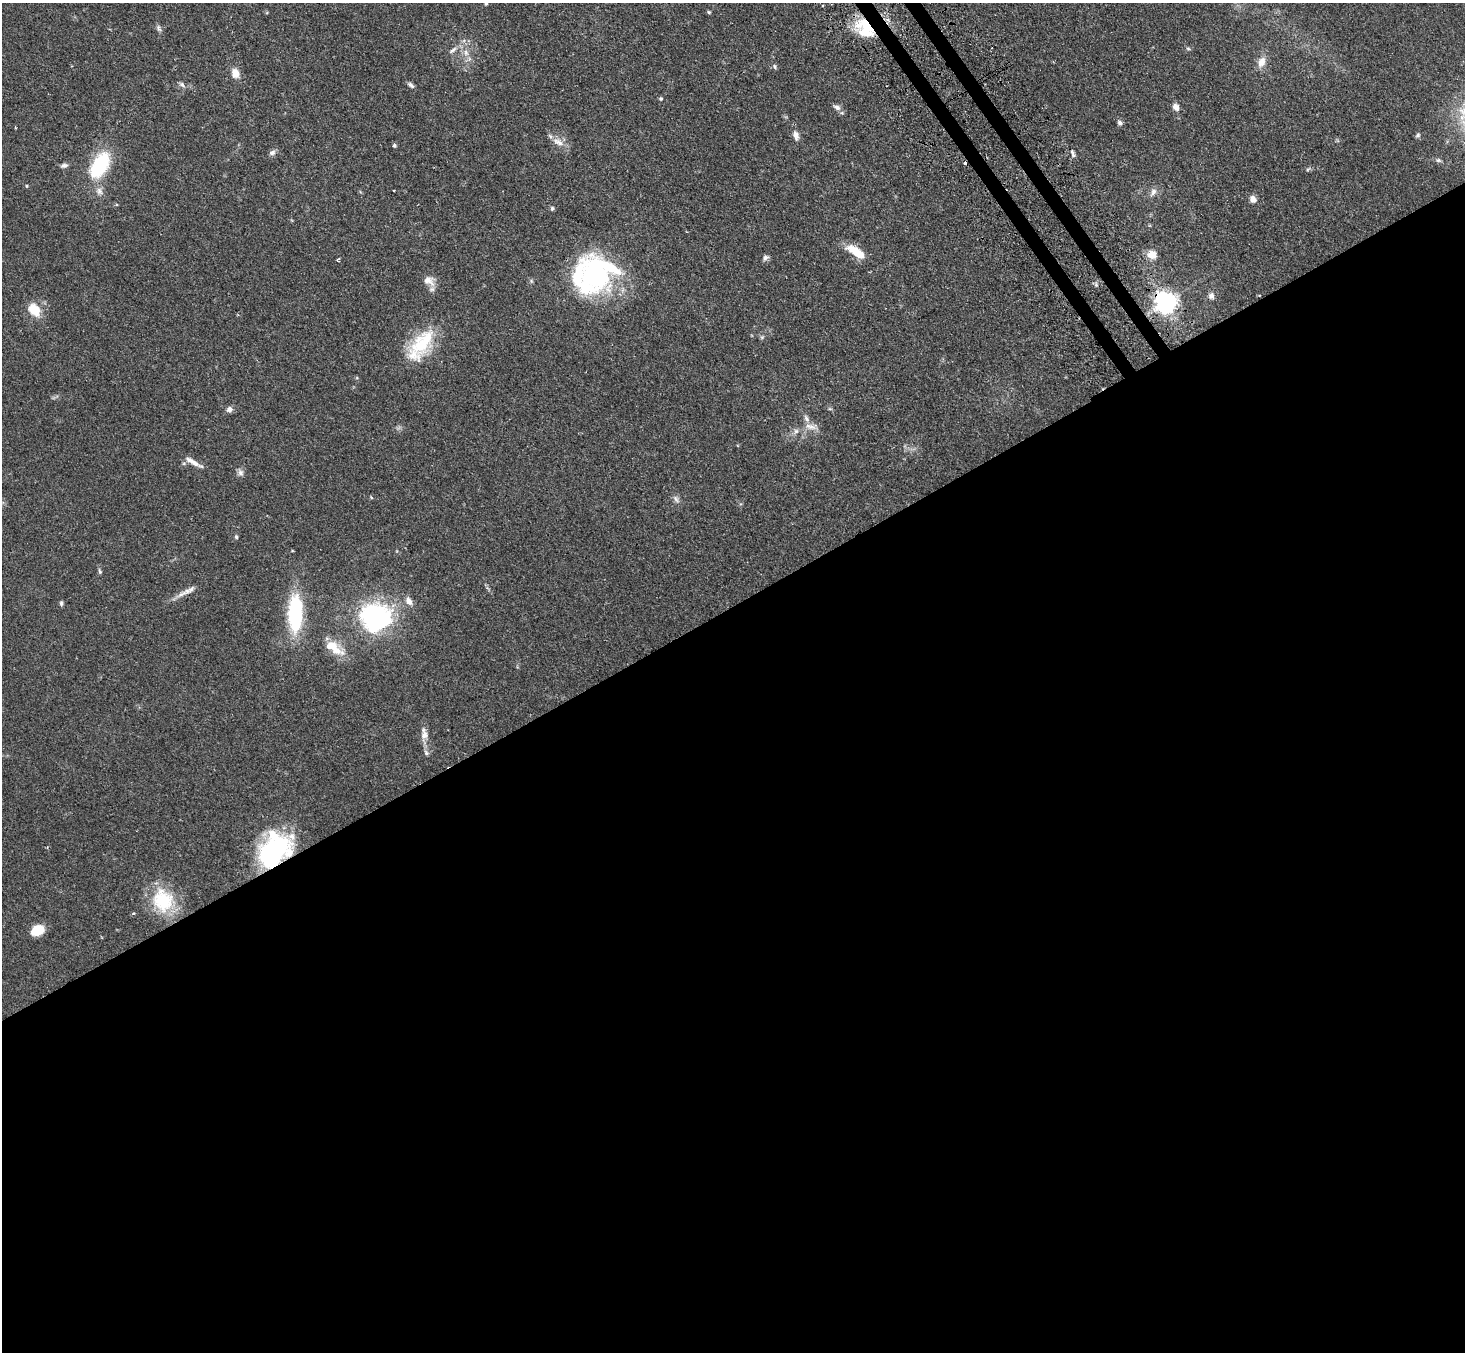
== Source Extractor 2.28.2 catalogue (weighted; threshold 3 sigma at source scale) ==
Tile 15 of 4 x 4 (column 3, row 4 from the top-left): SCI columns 2960-4422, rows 313-1662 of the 5918 x 5887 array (HDU 1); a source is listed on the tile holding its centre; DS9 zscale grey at full resolution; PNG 1467 x 1354 px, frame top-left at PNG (2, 3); no overlay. Shown black and unused: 56% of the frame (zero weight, under 2 of 3 exposures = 3% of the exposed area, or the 3 px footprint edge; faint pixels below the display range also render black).
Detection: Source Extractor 2.28.2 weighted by HDU 2 'WHT'; one run over the whole footprint, this tile lists its part. Background 0.0937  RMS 0.0062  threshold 0.0281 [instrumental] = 3 sigma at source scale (4.5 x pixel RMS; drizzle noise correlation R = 1.50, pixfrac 1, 0.05/0.05 arcsec/px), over >= 5 px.
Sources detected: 74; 2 inside a brighter object's white glare — not listed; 7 inside a brighter listed object's ellipse — not listed separately; the other 65 listed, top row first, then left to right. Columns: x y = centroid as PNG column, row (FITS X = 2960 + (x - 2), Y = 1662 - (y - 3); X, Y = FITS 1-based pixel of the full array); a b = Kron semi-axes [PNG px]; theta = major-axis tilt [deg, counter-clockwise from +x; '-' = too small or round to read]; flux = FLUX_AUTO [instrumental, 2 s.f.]
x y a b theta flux
486 3 4 4 - 0.86
709 12 5 4 - 0.81
867 27 34 14 -31 22
159 28 10 6 -70 1.7
1188 49 6 4 -3 0.9
453 50 14 5 40 2.6
466 53 9 7 -74 3.3
1262 62 14 9 70 6.1
775 66 7 5 -54 1.2
235 73 12 9 -65 5.8
182 85 9 5 -44 1.7
411 85 9 5 -41 1.7
661 99 4 4 - 0.9
837 107 11 7 -29 2.8
1176 107 9 7 -50 3.7
1120 123 8 6 -48 1.8
796 135 13 7 -81 3.5
1418 135 7 5 62 1.2
558 142 19 9 -31 5.9
394 145 5 4 - 1.3
272 153 8 7 - 2.2
1073 153 12 5 -73 1.9
1438 160 8 5 -9 1.3
965 163 3 3 - 2.1
64 165 9 6 11 2
100 165 33 18 60 39
1308 169 7 4 44 0.96
27 186 4 4 - 0.63
393 190 3 3 - 1.2
1153 192 13 7 60 3.1
1253 199 8 6 -56 4
552 208 6 5 - 1
856 252 22 9 -35 15
1152 254 10 9 - 6.9
765 258 9 6 43 1.8
338 259 6 4 53 0.86
595 275 55 25 -43 59
429 281 17 13 -29 6
1096 285 6 4 -18 1
1211 296 8 7 - 2.5
1166 303 7 7 - 440
34 310 17 12 -51 12
762 337 6 5 - 1
422 343 42 24 55 34
229 409 8 7 - 2.4
830 409 6 4 -18 0.86
811 426 22 8 -3 5.6
796 431 10 7 39 2.6
193 462 23 6 -31 5.3
240 472 11 7 -64 2.4
371 497 5 4 - 0.6
676 499 13 6 -56 2.3
236 537 6 5 - 0.92
100 571 8 4 -69 1.1
182 594 30 5 30 5.4
409 601 11 8 -61 4.1
61 603 7 5 83 1.2
295 613 43 16 89 49
376 617 35 33 1 88
334 647 29 13 -35 13
424 735 22 8 -86 5.4
274 852 39 25 37 88
163 900 34 29 -58 32
133 913 5 4 - 0.86
37 930 13 9 26 13
Overlapping masked pixels (flux is a lower limit): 4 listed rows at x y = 867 27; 965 163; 1166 303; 274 852
Isophote crosses this tile's border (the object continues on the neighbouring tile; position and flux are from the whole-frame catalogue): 1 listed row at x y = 486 3